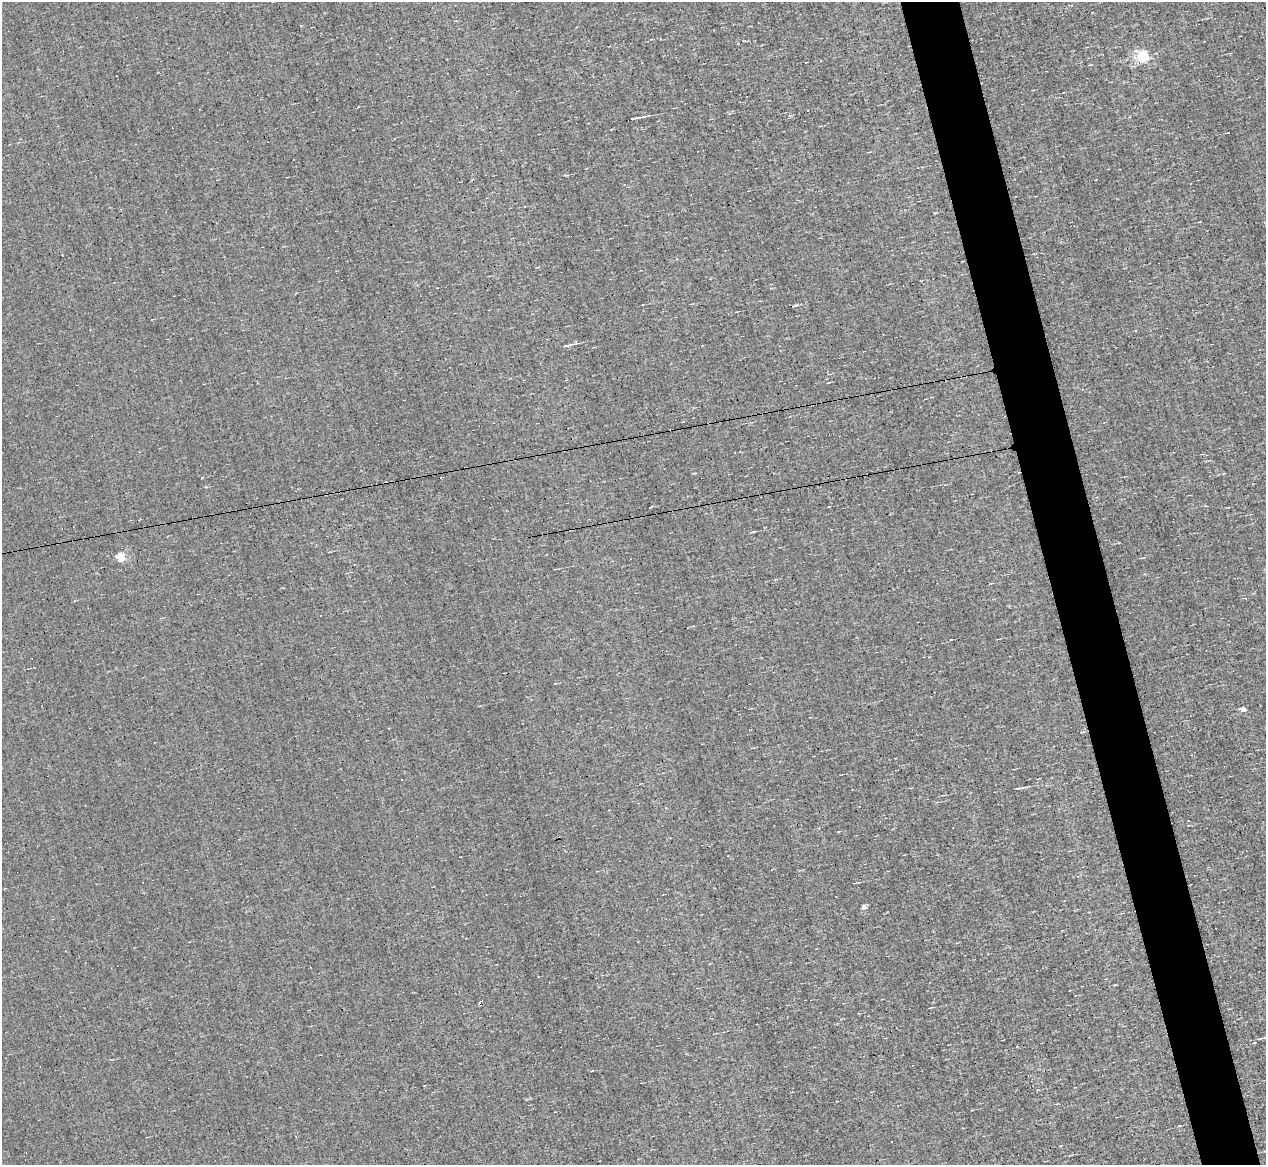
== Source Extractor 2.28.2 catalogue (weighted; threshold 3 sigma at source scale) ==
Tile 6 of 4 x 4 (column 2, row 2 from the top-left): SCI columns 1265-2528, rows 2568-3730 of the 5057 x 5015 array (HDU 1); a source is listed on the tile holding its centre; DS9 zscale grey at full resolution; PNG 1268 x 1167 px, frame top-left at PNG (2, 2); no overlay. Shown black and unused: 5% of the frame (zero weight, under 3 of 4 exposures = <1% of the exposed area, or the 3 px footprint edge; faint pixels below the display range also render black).
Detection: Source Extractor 2.28.2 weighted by HDU 2 'WHT'; one run over the whole footprint, this tile lists its part. Background -0.00238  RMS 0.051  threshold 0.228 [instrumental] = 3 sigma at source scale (4.5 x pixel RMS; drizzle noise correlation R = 1.50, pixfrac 1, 0.05/0.05 arcsec/px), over >= 5 px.
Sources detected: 15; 5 cosmic-ray / hot-pixel residue — not listed; the other 10 listed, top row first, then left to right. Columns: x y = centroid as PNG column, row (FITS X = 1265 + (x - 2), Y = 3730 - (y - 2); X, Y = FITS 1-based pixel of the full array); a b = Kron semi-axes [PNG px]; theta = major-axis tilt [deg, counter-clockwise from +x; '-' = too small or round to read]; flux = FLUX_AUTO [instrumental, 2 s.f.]
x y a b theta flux
1143 56 5 5 - 670
636 118 12 2 11 18
566 345 13 3 13 14
1018 472 3 2 - 5.7
751 532 7 3 11 5.9
120 557 5 5 - 210
1243 709 4 4 - 35
1018 788 9 3 9 10
864 907 4 4 - 51
1264 1038 10 2 7 7.9
Overlapping masked pixels (flux is a lower limit): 1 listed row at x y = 1018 472
Isophote crosses this tile's border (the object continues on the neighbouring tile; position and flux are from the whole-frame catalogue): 1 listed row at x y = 1264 1038